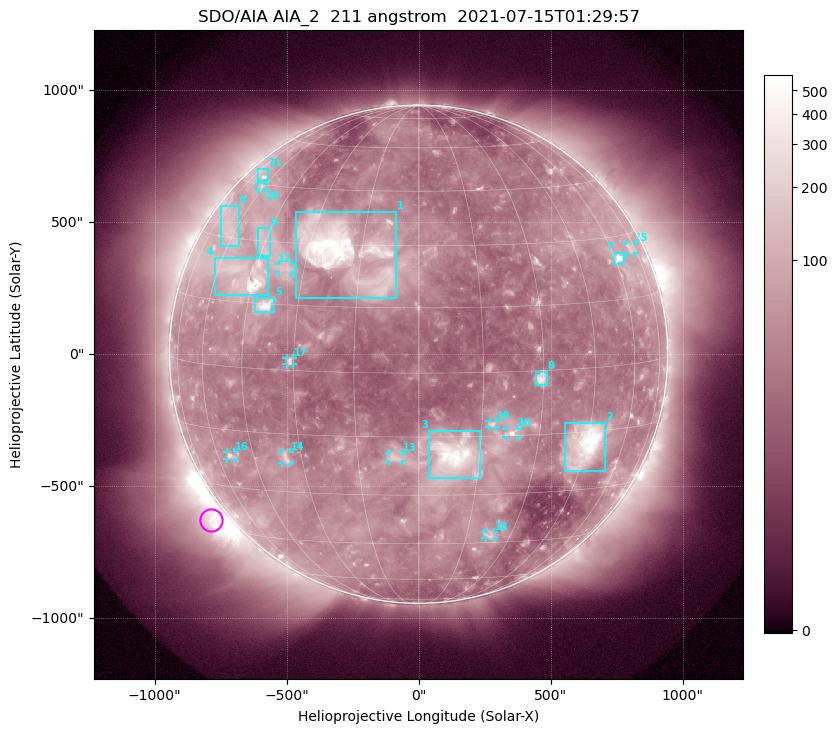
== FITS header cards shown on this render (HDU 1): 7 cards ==
TELESCOP= 'SDO/AIA '           / For AIA: SDO/AIA
INSTRUME= 'AIA_2   '           / For AIA: AIA_ATA1, AIA_ATA2, AIA_ATA3 or AIA_AT
WAVELNTH=                  211 / [angstrom] Wavelength
WAVEUNIT= 'angstrom'           / Wavelength unit: angstrom
DATE-OBS= '2021-07-15T01:29:57.626' / [ISO] Date when observation started; ISO 8
CTYPE1  = 'HPLN-TAN'           / CTYPE1: HPLN
CTYPE2  = 'HPLT-TAN'           / CTYPE2: HPLT

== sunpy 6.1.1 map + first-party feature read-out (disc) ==
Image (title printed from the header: SDO/AIA AIA_2  211 angstrom  2021-07-15T01:29:57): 1024 x 1024 px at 2.4 arcsec/px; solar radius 944 arcsec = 393 px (full disc in frame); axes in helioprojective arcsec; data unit not stated in the header (colour bar unlabelled)
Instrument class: DISC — disc imager (sunpy class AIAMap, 211 A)
Bright regions (active regions / flare kernels): reference = the median radial profile (limb darkening/brightening removed); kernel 9 px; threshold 5 sigma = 96.6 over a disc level ~45.3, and >= 1.15x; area >= 12 px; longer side >= 9 px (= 22 arcsec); searched inside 0.97 R_sun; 23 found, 20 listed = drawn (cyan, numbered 1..; 10 of them under ~33 arcsec drawn as corner ticks so the feature stays visible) (cap 20 boxes per figure: the strongest are kept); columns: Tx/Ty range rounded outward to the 5 arcsec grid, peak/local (2 s.f.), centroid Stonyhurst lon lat
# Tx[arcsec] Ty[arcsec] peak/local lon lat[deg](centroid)
1 -465..-85 210..540 17 -20 +28
2 555..710 -445..-260 20 +45 -18
3 40..235 -470..-290 13 +9 -20
4 -775..-570 220..365 12 -49 +21
5 -625..-545 155..215 13 -40 +15
6 -750..-680 410..565 3.6 -64 +32
7 740..780 340..385 13 +62 +25
8 445..485 -115..-65 7.1 +29 -2
9 -610..-565 370..480 3.7 -46 +30
10 330..375 -315..-280 8.3 +23 -14
11 -610..-570 655..705 5 -67 +47
12 -530..-480 310..340 3.8 -36 +24
13 -110..-60 -405..-375 4.1 -6 -20
14 -515..-485 -415..-370 4 -35 -21
15 785..815 385..420 3.6 +71 +27
16 -725..-700 -395..-370 4.9 -54 -21
17 -500..-475 -40..-15 4.8 -31 +2
18 255..285 -695..-675 3.9 +23 -42
19 265..295 -275..-255 4.3 +18 -12
20 -605..-585 625..645 3.5 -62 +44
Off-limb structures (1.02-1.3 R_sun): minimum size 162 px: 5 found; the strongest spans PA ~110..155 deg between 1.02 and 1.3 R_sun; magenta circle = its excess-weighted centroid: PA ~130 deg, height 1.07 R_sun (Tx ~-785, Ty ~-630 arcsec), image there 6.6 x the reference